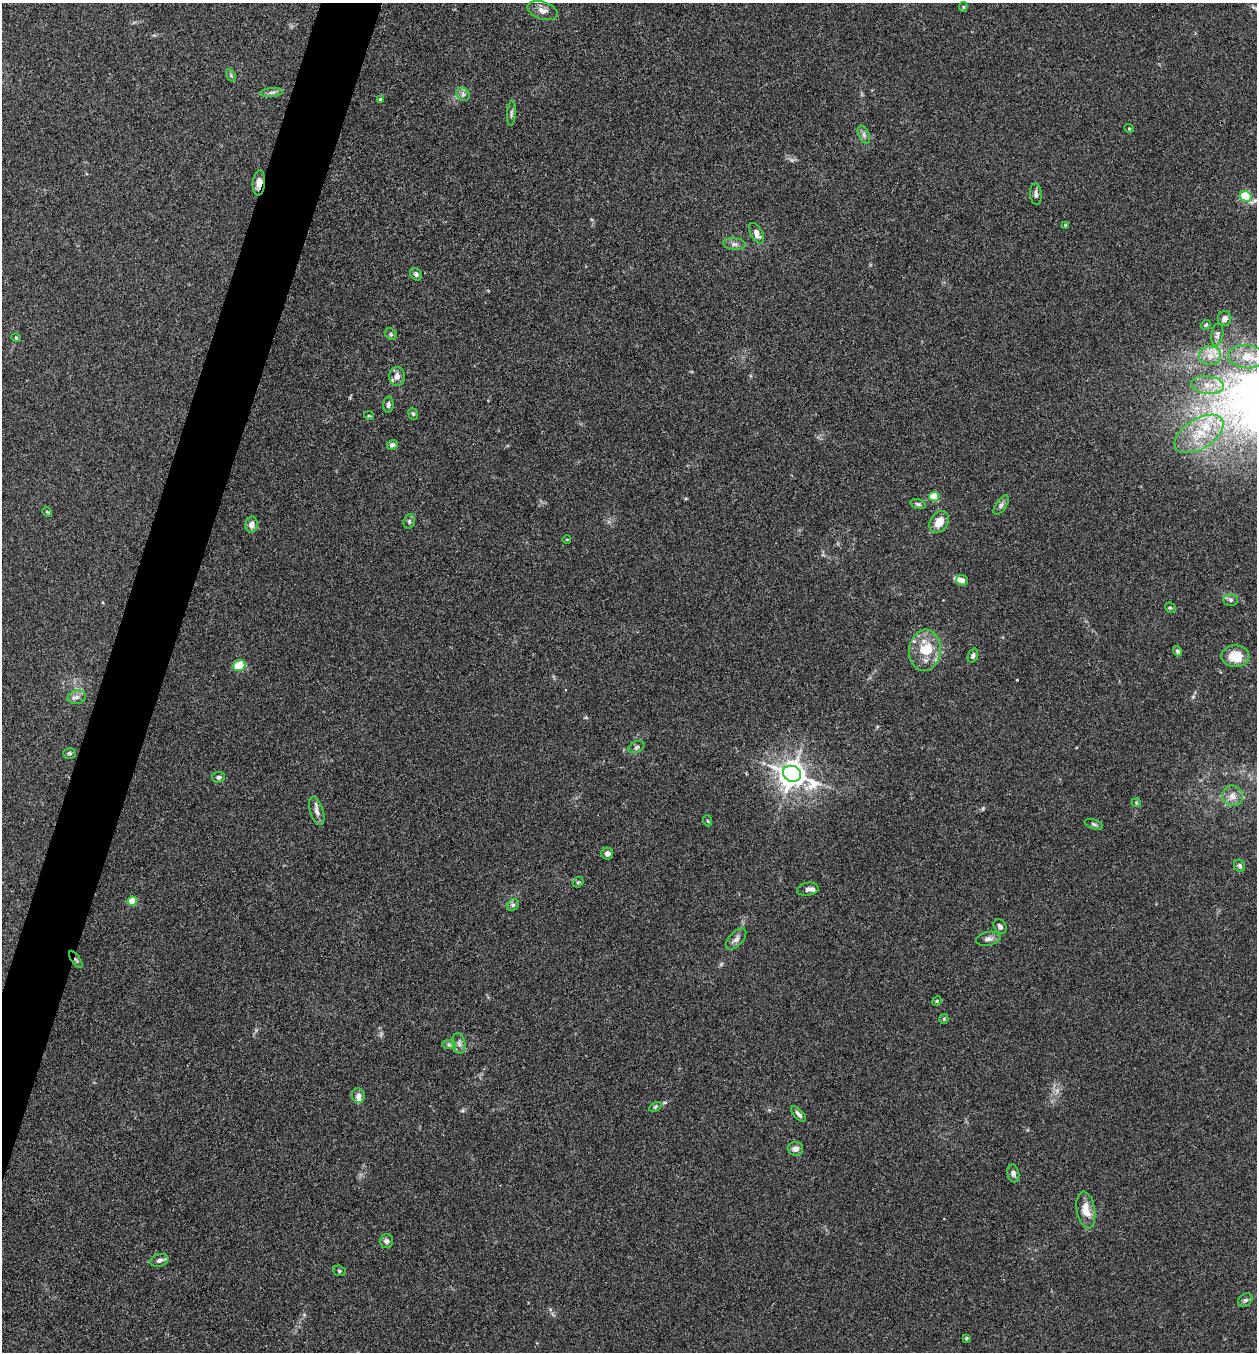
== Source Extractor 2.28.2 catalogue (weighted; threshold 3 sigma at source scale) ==
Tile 7 of 4 x 4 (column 3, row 2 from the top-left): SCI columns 2775-4029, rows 2702-4051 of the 5419 x 5403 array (HDU 1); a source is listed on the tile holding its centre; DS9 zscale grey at full resolution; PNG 1259 x 1354 px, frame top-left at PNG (2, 3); each listed source drawn as its Kron ellipse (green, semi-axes under 4 px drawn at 4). Shown black and unused: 4% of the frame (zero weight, under 3 of 4 exposures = <1% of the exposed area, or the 3 px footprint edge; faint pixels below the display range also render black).
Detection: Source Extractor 2.28.2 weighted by HDU 2 'WHT'; one run over the whole footprint, this tile lists its part. Background 0.0288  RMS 0.0045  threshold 0.0202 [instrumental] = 3 sigma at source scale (4.5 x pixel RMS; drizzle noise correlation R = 1.50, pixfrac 1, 0.05/0.05 arcsec/px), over >= 5 px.
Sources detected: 86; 5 inside a brighter listed object's ellipse — not listed separately; the other 81 listed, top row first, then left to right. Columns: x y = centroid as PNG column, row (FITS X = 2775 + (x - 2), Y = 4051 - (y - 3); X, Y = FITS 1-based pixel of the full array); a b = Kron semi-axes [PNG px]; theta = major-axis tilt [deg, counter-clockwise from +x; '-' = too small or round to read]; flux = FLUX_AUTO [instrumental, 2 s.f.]
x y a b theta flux
963 7 5 4 - 0.58
542 11 15 8 -17 3.1
231 75 7 4 -59 0.83
272 92 11 4 5 1.3
463 94 7 6 - 1.4
380 99 4 3 - 0.75
511 113 12 4 87 1.2
1129 128 4 3 - 0.36
864 135 9 5 -64 1.4
259 183 12 6 85 3.7
1036 194 11 5 -85 1.6
1246 196 6 5 - 31
1066 225 3 3 - 0.95
756 233 11 6 -64 2.6
734 244 11 6 -5 1.7
416 274 6 5 - 1.2
1225 318 7 6 - 1.9
1206 325 5 4 - 0.58
391 334 6 5 - 0.71
1217 334 11 6 81 1.5
16 338 5 4 - 0.53
1210 356 11 9 4 4.1
1247 357 18 12 -5 7.3
397 376 9 8 - 3
1207 385 16 9 -6 6
388 405 8 5 85 1.2
413 414 6 4 -67 0.66
369 416 5 3 - 0.44
1199 434 27 15 32 15
392 445 5 4 - 1.6
934 497 5 5 - 18
918 504 8 5 -16 0.95
1001 505 11 5 57 1.4
47 512 5 4 - 0.59
409 521 7 5 72 0.98
939 522 12 8 56 5.6
252 524 8 6 76 2.9
567 539 4 3 - 0.3
962 580 6 5 - 2.8
1231 600 7 6 - 1.1
1170 608 6 4 -38 0.69
925 650 21 15 84 11
1178 651 5 4 - 1.1
973 655 7 5 70 1.3
1235 656 14 11 1 9.6
239 665 6 5 - 14
77 697 9 7 13 1.9
637 747 8 5 28 1
69 753 6 5 - 0.78
792 774 9 7 -25 520
218 777 6 5 - 1.2
1232 796 10 10 - 3.6
1136 803 4 4 - 0.52
317 811 15 6 -72 2.3
708 821 5 3 - 0.46
1094 824 9 4 -19 0.95
607 853 6 6 - 1.8
1239 866 6 5 - 1.1
578 882 6 4 40 0.64
808 889 11 6 10 1.5
132 901 5 4 - 13
513 905 6 5 - 0.95
1000 927 8 6 -60 1.3
736 939 13 6 47 2
988 939 12 6 12 1.9
76 959 10 2 -54 0.63
937 1001 5 4 - 0.47
944 1019 5 4 - 0.53
459 1043 10 6 -82 1.7
449 1045 7 4 -1 0.99
358 1095 7 6 - 2.2
655 1107 6 4 30 0.6
799 1114 9 4 -46 1.5
795 1149 8 7 - 2.3
1013 1173 9 6 -79 1.4
1086 1210 19 9 -81 6.5
386 1241 7 7 - 1.1
159 1260 9 6 17 1.7
339 1271 6 5 - 0.71
1245 1300 8 6 41 1.2
966 1338 4 4 - 0.44
Overlapping masked pixels (flux is a lower limit): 2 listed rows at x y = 259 183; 76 959